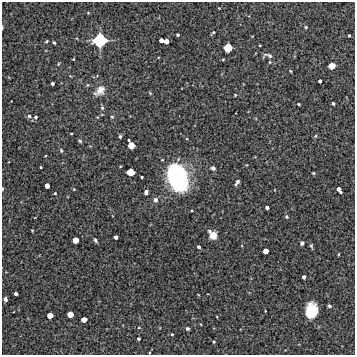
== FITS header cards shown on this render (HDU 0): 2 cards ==
NAXIS1  =                  353 /Length X axis
NAXIS2  =                  353 /Length Y axis

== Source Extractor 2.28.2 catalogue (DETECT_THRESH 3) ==
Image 353 x 353 px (HDU 0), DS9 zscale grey, 1 PNG px = 1 image px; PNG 357 x 357 px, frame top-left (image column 1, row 353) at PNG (2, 2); no overlay
Background 5390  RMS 210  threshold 619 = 3 sigma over >= 5 px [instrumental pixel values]
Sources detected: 80; all 80 listed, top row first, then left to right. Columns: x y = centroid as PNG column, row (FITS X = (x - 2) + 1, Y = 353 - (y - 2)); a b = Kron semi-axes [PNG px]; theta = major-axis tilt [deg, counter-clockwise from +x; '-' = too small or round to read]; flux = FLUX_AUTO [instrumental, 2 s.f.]
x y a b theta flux
219 8 3 3 - 8.2e+03
306 27 5 4 - 1.6e+04
2 28 5 2 - 1.1e+04
213 32 5 2 - 1.7e+04
178 35 3 3 - 2.3e+04
349 35 3 3 - 1.7e+04
100 40 10 9 - 8.0e+05
161 40 4 4 - 7.4e+04
46 41 3 2 - 1.4e+04
166 41 4 4 - 1.1e+05
54 43 3 3 - 2.4e+04
228 48 6 6 - 3.3e+05
270 56 8 5 -26 3.6e+04
73 59 2 2 - 9.3e+03
223 59 5 3 - 1.1e+04
270 62 4 3 - 1.2e+04
58 64 5 3 - 1.1e+04
332 66 5 5 - 2.0e+05
290 71 4 3 - 1.1e+04
320 81 3 3 - 4.0e+04
52 83 3 3 - 3.3e+04
100 90 14 10 42 1.2e+05
150 93 5 3 - 1.2e+04
235 95 4 3 - 1.1e+04
333 103 3 3 - 1.9e+04
299 104 3 2 - 1.7e+04
102 108 5 4 - 2.1e+04
29 116 5 5 - 2.7e+04
36 117 5 5 - 2.7e+04
112 117 4 4 - 1.4e+04
71 134 3 2 - 1.0e+04
120 136 4 3 - 2.7e+04
315 136 5 4 - 1.9e+04
129 140 3 2 - 1.6e+04
80 141 5 4 - 2.0e+04
131 145 5 5 - 2.0e+05
61 151 6 4 -64 2.0e+04
41 167 3 2 - 1.3e+04
213 168 6 5 - 3.2e+04
130 172 6 5 - 2.4e+05
313 173 4 3 - 1.3e+04
142 177 3 2 - 1.7e+04
178 177 24 15 -67 2.2e+06
237 182 6 3 58 3.5e+04
47 186 4 4 - 1.0e+05
2 189 4 2 - 1.7e+04
74 189 4 4 - 1.2e+04
339 190 6 4 -57 8.4e+04
146 192 5 4 - 5.5e+04
55 193 3 3 - 1.4e+04
155 200 7 6 - 4.8e+04
267 207 4 3 - 4.2e+04
192 211 4 2 - 1.1e+04
287 217 4 4 - 2.0e+04
32 230 5 3 - 1.1e+04
209 231 4 4 - 2.5e+04
213 236 7 6 - 1.4e+05
116 237 4 4 - 6.1e+04
76 240 5 5 - 1.6e+05
95 240 6 3 -62 2.4e+04
302 243 4 4 - 2.9e+04
311 246 6 4 -79 2.1e+04
199 247 4 3 - 2.7e+04
265 251 5 4 - 1.4e+05
338 254 4 3 - 1.1e+04
304 277 4 3 - 4.2e+04
16 294 3 3 - 3.7e+04
5 299 5 3 - 2.9e+04
329 306 4 3 - 2.1e+04
311 311 12 9 84 5.8e+05
70 314 5 5 - 1.7e+05
50 315 5 4 - 1.5e+05
217 317 3 2 - 8.2e+03
84 320 5 4 - 1.2e+05
139 328 5 3 - 1.5e+04
187 328 5 4 - 2.3e+04
172 334 4 4 - 1.7e+04
139 339 3 3 - 2.6e+04
214 342 4 3 - 1.4e+04
149 353 4 3 - 1.2e+04
At the frame edge (FLAGS 8, measured only in part): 3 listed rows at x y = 2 28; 2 189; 149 353